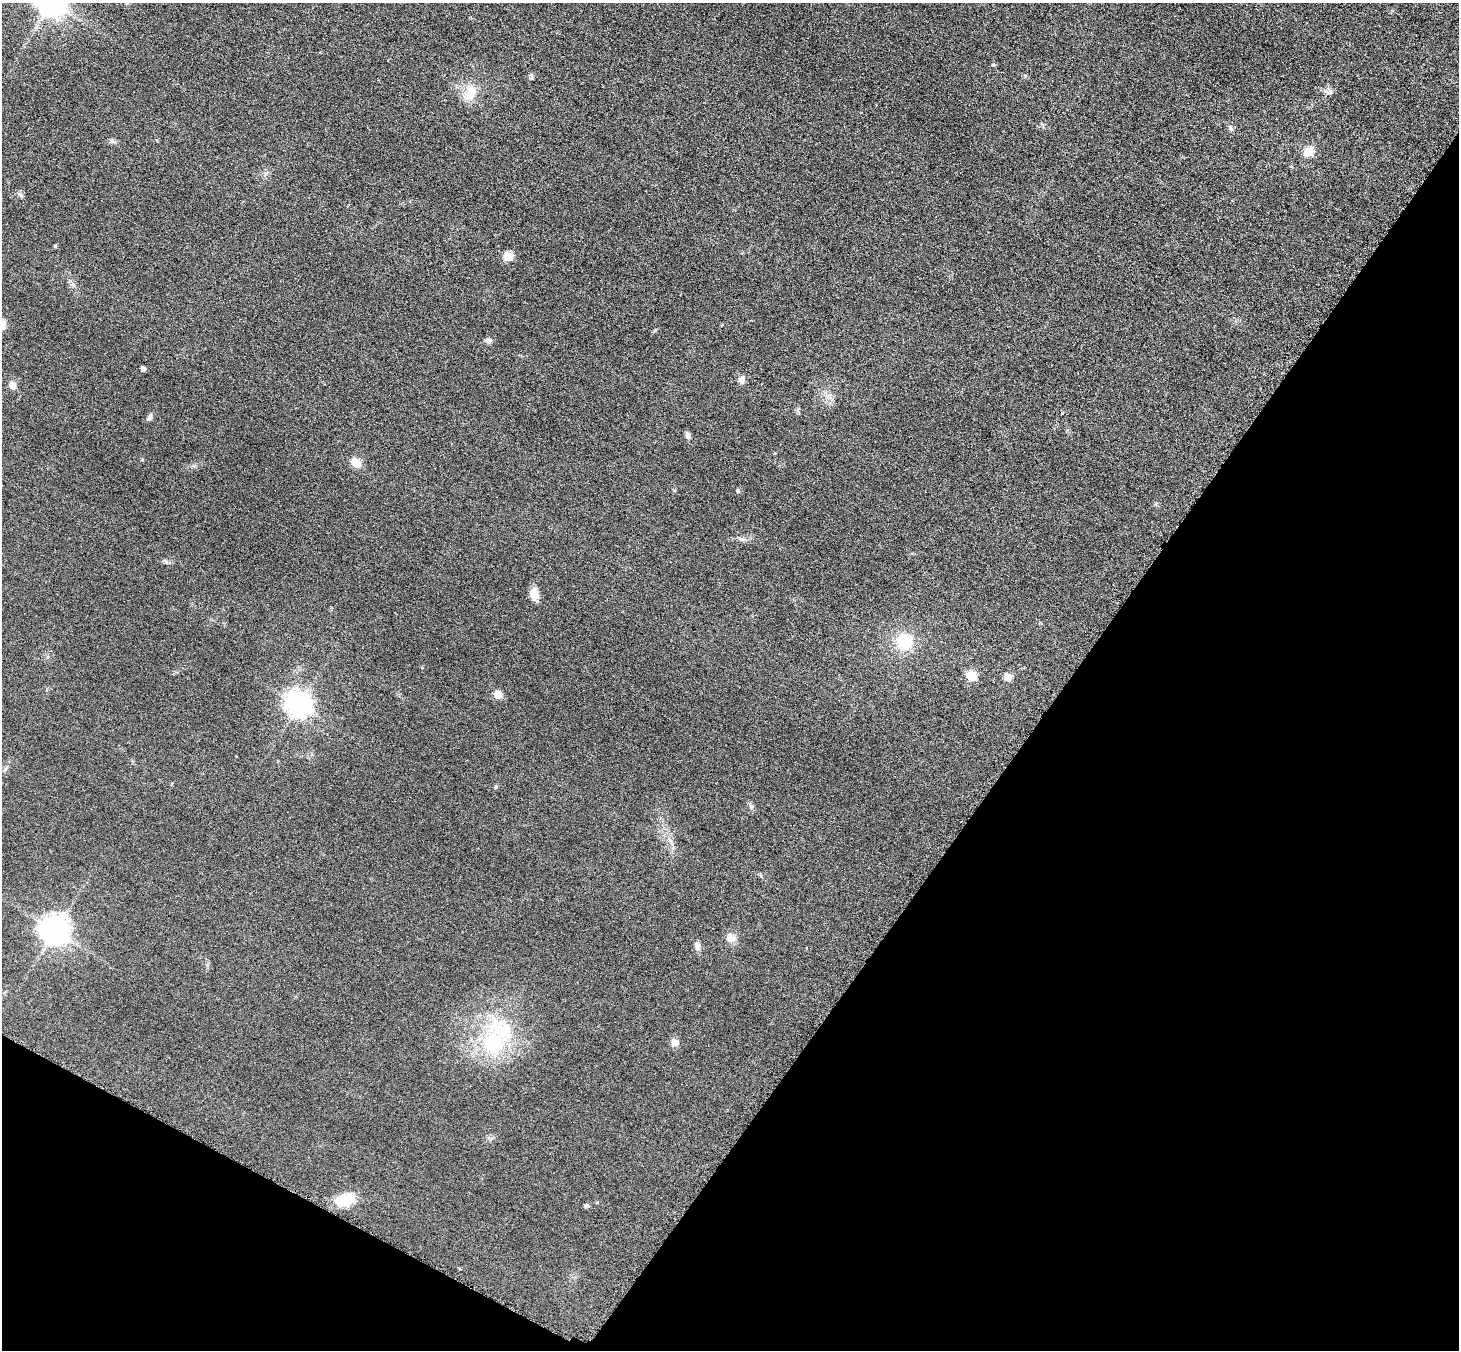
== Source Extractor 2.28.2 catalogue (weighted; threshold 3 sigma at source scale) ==
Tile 15 of 4 x 4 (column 3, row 4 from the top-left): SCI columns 2934-4390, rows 312-1659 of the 5861 x 5868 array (HDU 1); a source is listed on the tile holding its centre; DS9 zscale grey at full resolution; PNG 1461 x 1352 px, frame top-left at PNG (2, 3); no overlay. Shown black and unused: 32% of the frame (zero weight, under 3 of 6 exposures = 2% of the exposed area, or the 3 px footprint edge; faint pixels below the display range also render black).
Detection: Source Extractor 2.28.2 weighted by HDU 2 'WHT'; one run over the whole footprint, this tile lists its part. Background 0.0929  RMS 0.01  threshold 0.0408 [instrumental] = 3 sigma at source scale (4.09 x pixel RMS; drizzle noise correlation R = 1.36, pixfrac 0.8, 0.05/0.05 arcsec/px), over >= 5 px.
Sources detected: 35; all 35 listed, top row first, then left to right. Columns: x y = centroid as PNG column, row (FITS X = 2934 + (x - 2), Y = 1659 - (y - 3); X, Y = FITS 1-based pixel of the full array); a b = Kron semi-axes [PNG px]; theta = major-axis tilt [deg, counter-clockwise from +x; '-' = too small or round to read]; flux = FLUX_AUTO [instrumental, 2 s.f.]
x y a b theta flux
993 65 5 4 - 1.4
531 76 9 4 -72 1.7
1329 92 10 6 7 3.4
470 93 24 14 80 16
1230 128 9 5 -70 2.2
112 141 9 5 -15 2.5
1308 152 6 5 - 40
20 194 7 4 -70 1.7
55 246 5 4 - 1
508 256 5 5 - 30
2 325 12 9 70 7.3
489 341 8 6 -6 3.3
143 369 4 4 - 4.3
742 380 9 7 78 4.1
13 385 5 5 - 14
149 418 10 5 51 2.8
688 435 9 6 -77 2.9
356 463 6 5 - 38
738 491 5 4 - 0.99
742 539 7 5 42 1.9
534 594 14 10 -83 9.1
904 642 16 15 - 32
971 676 6 5 - 44
1008 677 8 8 - 6.3
498 694 5 5 - 20
299 705 9 8 - 780
496 787 6 4 -18 1
750 806 7 4 -71 1.6
55 930 9 9 - 1200
731 938 14 11 -30 6
697 946 11 7 -84 3.8
494 1040 54 28 61 93
675 1042 8 7 - 6.6
345 1199 20 13 13 26
586 1206 7 5 9 1.7
Isophote crosses this tile's border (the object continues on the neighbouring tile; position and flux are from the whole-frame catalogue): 1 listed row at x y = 2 325
Unlisted compact peaks at least as high as the median listed source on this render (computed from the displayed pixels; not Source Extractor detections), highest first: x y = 166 562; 194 466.